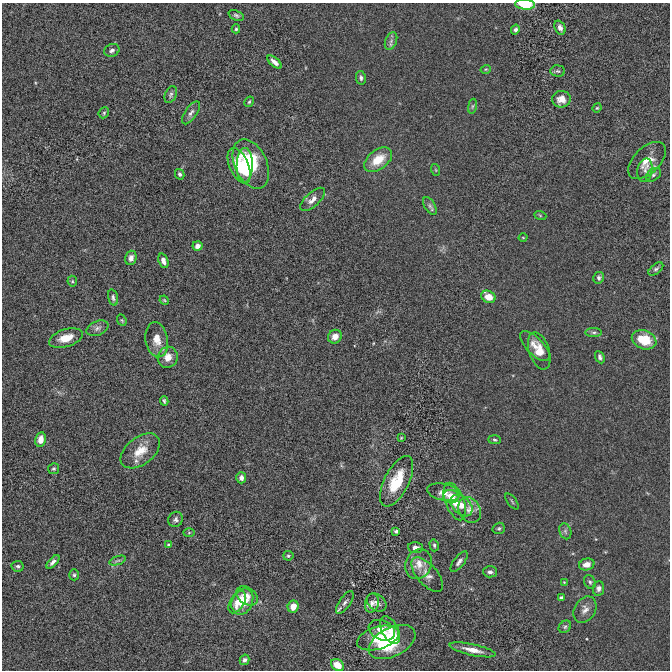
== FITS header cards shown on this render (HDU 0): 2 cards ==
NAXIS1  =                  668 / Axis length
NAXIS2  =                  668 / Axis length

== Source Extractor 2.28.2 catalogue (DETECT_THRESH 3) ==
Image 668 x 668 px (HDU 0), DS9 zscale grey, 1 PNG px = 1 image px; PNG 672 x 672 px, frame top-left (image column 1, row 668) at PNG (2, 3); each listed source drawn as its Kron ellipse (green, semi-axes under 4 px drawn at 4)
Background 5.39e-05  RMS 0.0049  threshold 0.0146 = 3 sigma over >= 5 px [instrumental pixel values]
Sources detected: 103; all 103 listed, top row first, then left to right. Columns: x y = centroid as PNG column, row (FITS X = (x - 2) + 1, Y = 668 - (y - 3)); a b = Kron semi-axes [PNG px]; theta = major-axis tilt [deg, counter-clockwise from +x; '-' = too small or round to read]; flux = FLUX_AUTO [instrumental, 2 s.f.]
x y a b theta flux
525 5 10 5 -5 8.8
236 15 8 5 -22 0.71
560 28 7 5 -67 1.3
236 29 4 4 - 0.56
515 30 5 4 - 0.94
391 41 9 5 68 1
112 50 8 6 23 1
275 62 9 4 -42 1.6
486 69 5 3 - 0.31
558 71 7 5 -4 0.75
361 78 7 4 -81 0.76
171 95 9 5 67 0.83
561 99 9 8 - 3.3
249 102 5 4 - 0.47
472 106 7 4 81 0.52
597 108 5 4 - 0.35
104 113 6 5 - 0.56
191 113 13 6 55 1.4
378 160 16 9 37 6.6
647 160 23 13 45 5.4
251 164 26 16 -65 20
245 165 17 8 89 9.1
239 166 19 9 -66 6.8
436 170 6 3 -71 0.33
645 170 12 7 79 1.7
180 174 5 4 - 0.72
653 175 8 6 40 0.94
313 199 15 7 42 2.4
430 206 10 5 -60 0.92
540 215 6 4 -20 0.41
523 238 4 3 - 0.25
198 246 5 5 - 1.7
131 258 7 5 73 1.7
163 261 7 4 -70 1.5
656 269 8 5 38 0.77
599 278 6 5 - 0.84
72 281 5 5 - 0.44
113 297 8 4 -74 0.83
488 297 7 6 - 4.2
164 300 5 4 - 0.34
122 320 6 4 -68 0.43
97 328 11 7 22 1.3
594 332 8 4 0 0.8
335 337 7 6 - 2.6
66 338 17 8 17 4.7
157 340 18 11 -81 4
644 340 13 9 -22 9.2
535 346 19 8 -46 3
539 351 19 10 -72 5.3
168 357 10 10 - 3.4
600 357 6 4 -65 0.89
164 401 5 3 - 0.51
401 438 3 2 - 0.27
41 439 7 5 81 2.9
495 440 6 4 -3 0.49
140 451 22 13 38 6.1
54 469 5 5 - 0.55
241 478 6 5 - 1.1
397 481 27 12 63 11
444 492 16 8 -12 3.3
451 497 8 6 -14 1.9
455 501 20 9 -69 5.1
512 501 9 3 -51 0.43
462 506 12 8 -45 2.8
470 510 13 10 -63 2.4
176 519 8 7 - 0.97
499 528 6 5 - 0.54
396 531 4 3 - 0.64
565 531 8 5 -72 0.83
189 533 6 4 2 0.42
168 545 3 3 - 0.35
434 545 6 4 -76 0.58
415 548 7 5 -3 1.5
288 556 5 4 - 0.54
118 560 8 3 19 0.63
53 562 8 4 45 1.1
459 562 12 5 53 1.3
419 564 15 13 63 3.8
587 564 8 6 16 2.7
18 566 6 5 - 0.69
490 572 7 5 -3 0.99
74 575 5 5 - 0.55
427 575 21 10 -49 3.1
564 582 4 4 - 0.24
590 582 7 5 -61 0.69
598 588 7 5 84 1.2
247 596 12 8 -35 2.2
561 598 3 3 - 0.57
242 601 13 10 65 9.5
237 602 12 7 59 2.6
345 602 13 5 56 1.3
377 602 11 8 -38 1.5
372 603 9 6 77 1.3
293 606 6 5 - 3.3
585 610 14 10 58 2.2
565 627 7 5 44 0.74
382 630 14 9 -23 3.5
390 630 15 8 -63 3.4
378 638 22 11 17 8.3
392 642 25 14 27 18
473 650 23 5 -12 3.5
245 660 5 4 - 0.94
337 665 7 5 -38 4.3
At the frame edge (FLAGS 8, measured only in part): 1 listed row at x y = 525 5